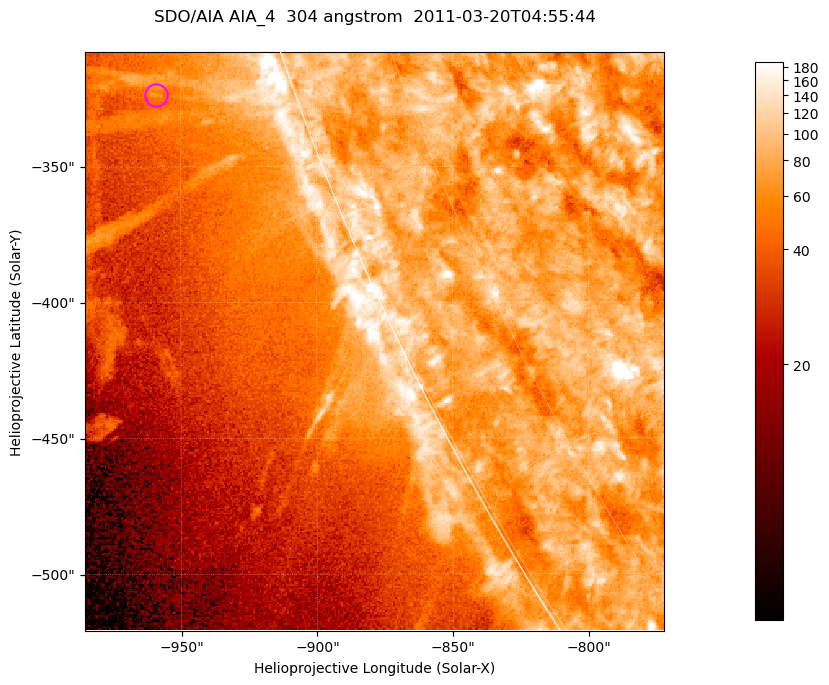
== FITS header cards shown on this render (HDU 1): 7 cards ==
TELESCOP= 'SDO/AIA '           / For AIA: SDO/AIA
INSTRUME= 'AIA_4   '           / For AIA: AIA_ATA1, AIA_ATA2, AIA_ATA3 or AIA_AT
WAVELNTH=                  304 / [angstrom] Wavelength
WAVEUNIT= 'angstrom'           / Wavelength unit: angstrom
DATE-OBS= '2011-03-20T04:55:44.123' / [ISO] Date when observation started; ISO 8
CTYPE1  = 'HPLN-TAN'           / CTYPE1; Typically HPLN
CTYPE2  = 'HPLT-TAN'           / CTYPE2; Typically HPLT

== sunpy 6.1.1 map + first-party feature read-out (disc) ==
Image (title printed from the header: SDO/AIA AIA_4  304 angstrom  2011-03-20T04:55:44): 355 x 355 px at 0.6 arcsec/px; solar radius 964 arcsec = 1606 px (partial field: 0.7% of the solar disc is inside the frame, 45% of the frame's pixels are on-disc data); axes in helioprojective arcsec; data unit not stated in the header (colour bar unlabelled)
Orientation: roll -0.132 deg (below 1 deg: not rotated)
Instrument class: DISC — disc imager (sunpy class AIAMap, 304 A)
Bright regions (active regions / flare kernels): reference = the on-disc median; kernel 3 px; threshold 5 sigma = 105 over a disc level ~78.3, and >= 1.15x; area >= 126 px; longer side >= 4 px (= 2.4 arcsec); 0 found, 0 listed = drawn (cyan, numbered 1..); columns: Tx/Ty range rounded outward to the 2 arcsec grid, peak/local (2 s.f.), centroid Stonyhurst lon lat
Off-limb structures (1.02-1.3 R_sun): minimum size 63 px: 6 found; the strongest spans PA ~110 deg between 1.02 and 1.08 R_sun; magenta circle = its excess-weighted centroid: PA ~110 deg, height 1.05 R_sun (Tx ~-958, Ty ~-324 arcsec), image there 1.7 x the reference